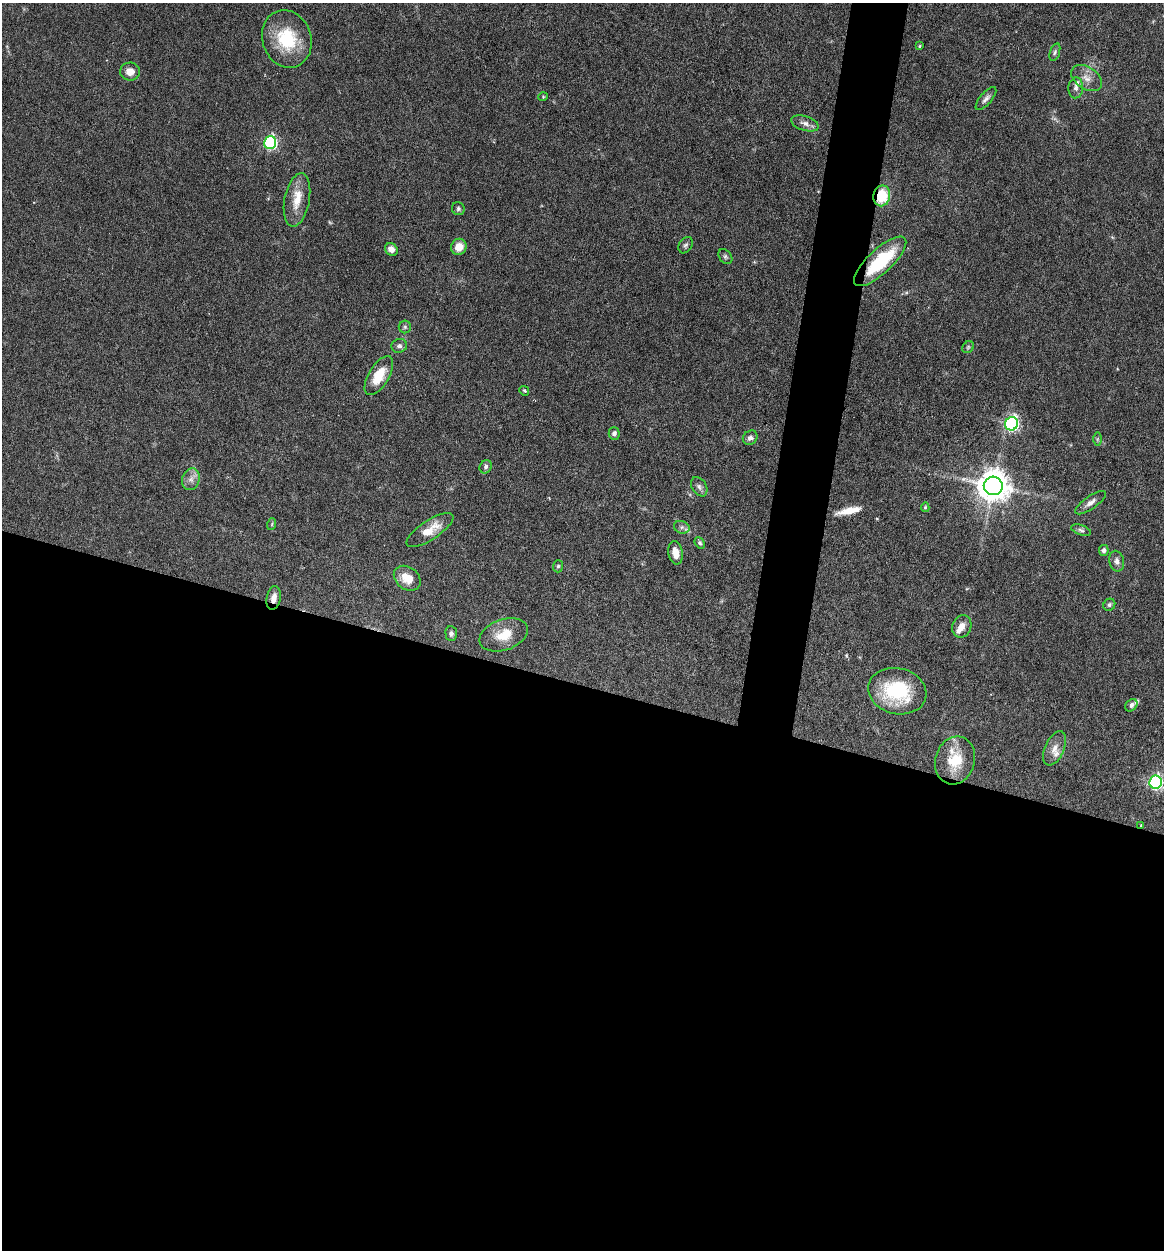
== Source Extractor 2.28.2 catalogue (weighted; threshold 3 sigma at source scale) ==
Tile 14 of 4 x 4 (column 2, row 4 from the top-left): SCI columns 1403-2564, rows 2-1249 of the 5010 x 4991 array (HDU 1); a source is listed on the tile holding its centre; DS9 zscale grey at full resolution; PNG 1166 x 1252 px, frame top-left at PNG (2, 3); each listed source drawn as its Kron ellipse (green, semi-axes under 4 px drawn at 4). Shown black and unused: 48% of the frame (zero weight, under 4 of 7 exposures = <1% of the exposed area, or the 3 px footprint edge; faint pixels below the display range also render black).
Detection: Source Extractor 2.28.2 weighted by HDU 2 'WHT'; one run over the whole footprint, this tile lists its part. Background 0.0616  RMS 0.0029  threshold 0.0117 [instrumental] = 3 sigma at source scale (4.09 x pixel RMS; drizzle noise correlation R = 1.36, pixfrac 0.8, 0.05/0.05 arcsec/px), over >= 5 px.
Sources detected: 61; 1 too faint to see at this stretch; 1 long thin detection or spike segment (spike, bleed or trail) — neither listed nor drawn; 5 inside a brighter listed object's ellipse — not listed separately; the other 54 listed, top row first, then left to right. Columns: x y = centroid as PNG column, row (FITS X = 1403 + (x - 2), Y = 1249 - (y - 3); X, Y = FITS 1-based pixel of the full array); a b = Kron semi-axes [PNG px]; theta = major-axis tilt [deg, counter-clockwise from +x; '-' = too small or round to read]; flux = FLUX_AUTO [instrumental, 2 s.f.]
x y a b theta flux
287 39 29 24 -71 13
920 46 3 3 - 0.27
1055 52 9 5 72 0.62
130 72 10 9 - 2.5
1087 78 17 11 -32 2.7
1076 88 10 7 85 1.1
543 97 5 4 - 0.27
986 99 14 6 49 1.2
805 123 14 7 -17 1.6
270 143 6 6 - 44
882 196 10 8 79 9.5
297 200 27 12 79 5.3
458 209 7 6 - 0.61
686 245 9 6 57 0.7
459 247 8 7 - 3.1
391 249 7 6 - 1.9
725 257 8 6 -51 0.63
880 261 34 12 43 18
405 327 6 6 - 0.61
399 346 8 7 - 0.87
968 347 6 5 - 0.42
379 376 22 10 59 6.4
524 391 5 4 - 0.37
1012 424 7 6 - 54
614 433 6 5 - 0.94
750 438 8 6 41 0.96
1097 439 7 4 89 0.43
486 467 7 5 62 0.67
191 479 11 8 73 1.6
993 486 9 9 - 520
699 487 10 7 -59 1.1
1091 503 18 6 35 1.6
925 507 5 4 - 0.36
272 524 6 3 72 0.32
682 527 8 6 -19 0.83
430 530 27 9 33 5.2
1081 530 10 5 -19 0.73
700 543 6 4 -61 0.55
1104 550 5 5 - 0.89
676 553 12 7 -78 2.9
1117 561 10 7 -77 1.3
558 566 6 5 - 0.48
407 578 14 11 -37 4.3
274 598 12 7 79 2.1
1109 605 6 5 - 0.59
962 626 11 9 68 2.2
451 634 7 6 - 0.77
504 635 25 15 19 6
897 691 29 23 -13 18
1131 705 7 5 48 0.84
1055 748 18 9 66 2.5
955 760 24 20 74 8.5
1156 782 6 6 - 58
1141 825 3 3 - 0.22
Overlapping masked pixels (flux is a lower limit): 4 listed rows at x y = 882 196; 880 261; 274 598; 1141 825